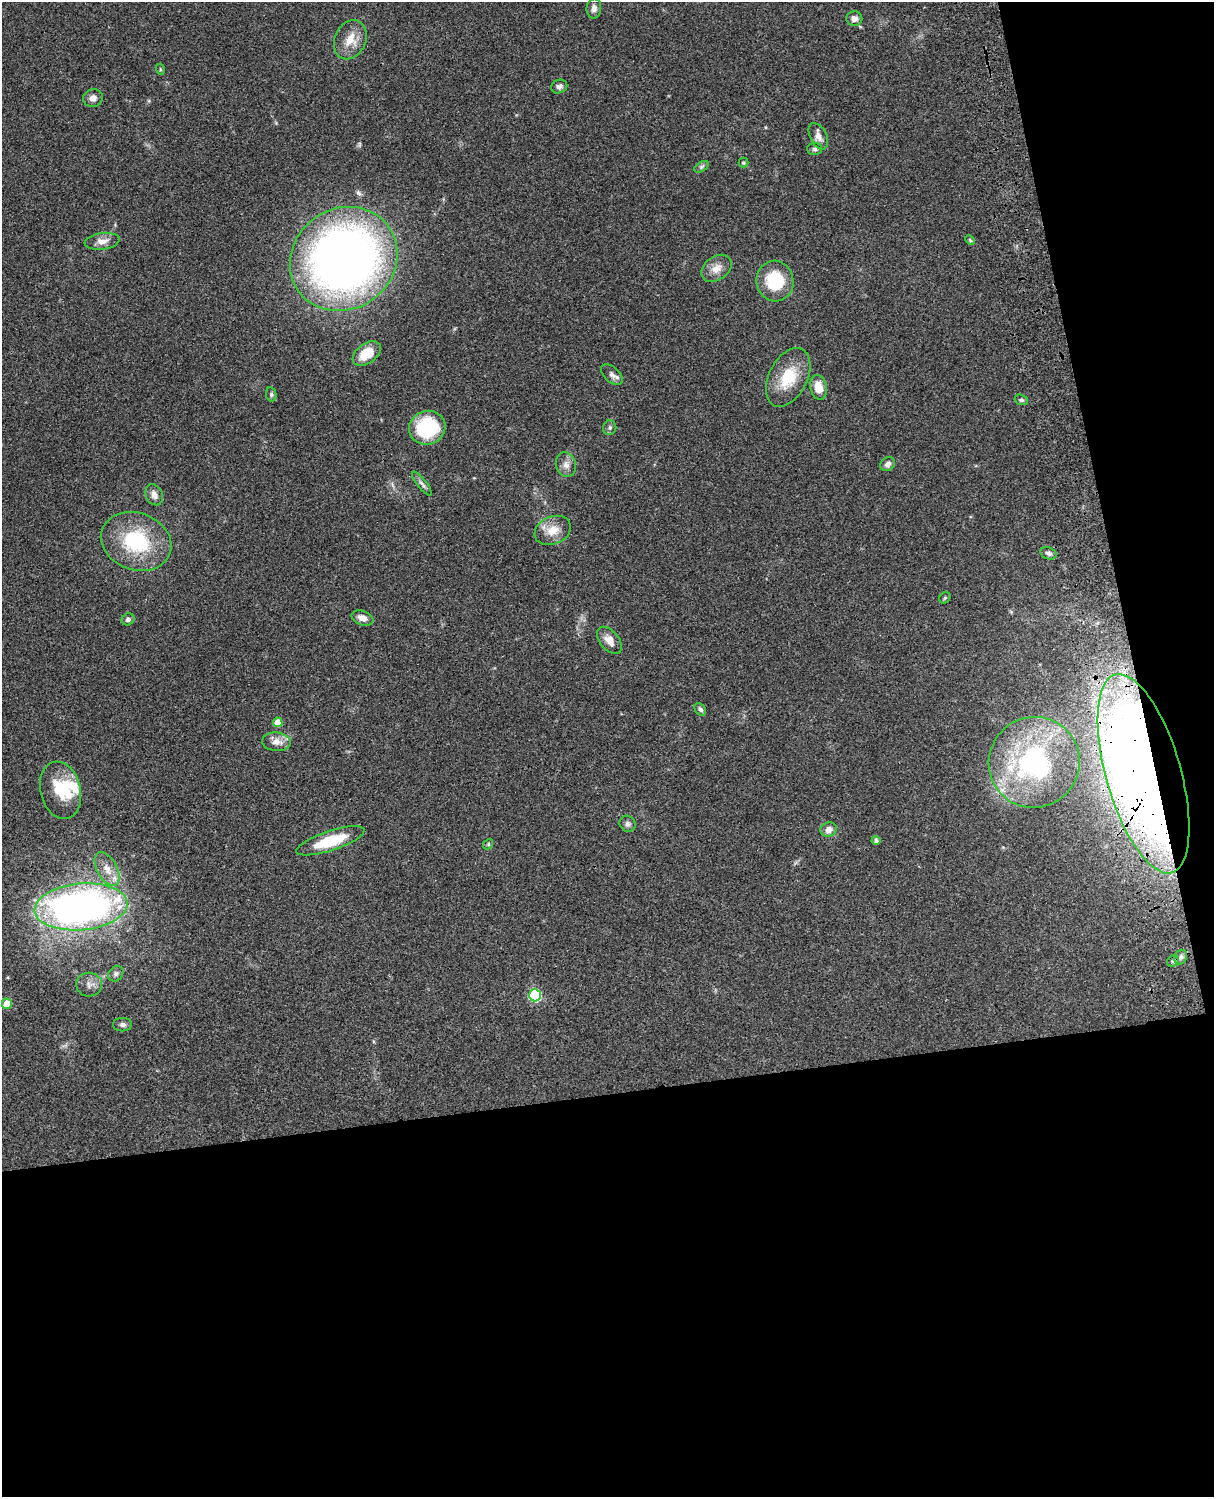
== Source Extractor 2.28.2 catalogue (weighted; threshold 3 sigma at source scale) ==
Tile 12 of 4 x 3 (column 4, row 3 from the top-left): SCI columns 3757-4968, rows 277-1771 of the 5086 x 4926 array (HDU 1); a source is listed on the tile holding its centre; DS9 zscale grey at full resolution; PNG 1216 x 1499 px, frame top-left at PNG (2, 2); each listed source drawn as its Kron ellipse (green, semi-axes under 4 px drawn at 4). Shown black and unused: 33% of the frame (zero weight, under 3 of 4 exposures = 6% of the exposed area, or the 3 px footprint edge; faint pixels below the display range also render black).
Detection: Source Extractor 2.28.2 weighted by HDU 2 'WHT'; one run over the whole footprint, this tile lists its part. Background 0.0964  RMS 0.0063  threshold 0.0285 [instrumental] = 3 sigma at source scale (4.5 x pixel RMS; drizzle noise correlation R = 1.50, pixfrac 1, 0.05/0.05 arcsec/px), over >= 5 px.
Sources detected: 56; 2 inside a brighter listed object's ellipse — not listed separately; the other 54 listed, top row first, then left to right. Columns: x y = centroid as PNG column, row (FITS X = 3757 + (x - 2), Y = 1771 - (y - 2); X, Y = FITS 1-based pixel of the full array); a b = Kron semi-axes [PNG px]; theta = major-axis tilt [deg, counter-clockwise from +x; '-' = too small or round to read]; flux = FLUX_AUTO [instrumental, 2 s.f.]
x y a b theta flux
594 8 10 7 85 2.6
854 19 8 7 - 3.1
350 40 20 15 65 11
160 69 5 3 - 0.68
559 86 8 6 23 2.1
93 98 10 9 - 3.3
818 136 14 8 -63 4
815 149 7 6 - 1.4
743 163 5 5 - 0.99
701 167 8 4 32 1.3
970 240 5 4 - 0.77
102 241 17 8 7 5.1
344 259 55 50 36 480
716 268 17 11 36 6.7
775 281 20 18 -81 30
367 354 16 10 36 14
612 374 13 7 -43 3
788 377 31 19 63 23
818 387 12 8 -78 8.8
271 394 7 5 -77 1.3
1021 400 7 5 -20 1.2
427 428 18 16 21 48
610 428 7 6 - 1.6
888 464 8 6 41 2.9
566 465 12 10 -73 4.2
422 484 15 4 -51 2.1
154 495 11 8 -64 3.7
553 530 19 13 23 9.8
136 541 36 28 -20 49
1048 553 8 6 -22 1.8
945 598 6 5 - 0.87
362 618 11 7 -20 4.4
128 619 6 5 - 1.9
609 640 16 9 -51 6.3
700 709 7 5 -53 1.6
278 722 5 4 - 8.3
276 742 14 9 -5 5.6
1034 762 46 45 - 100
1143 774 103 37 -74 690
61 790 29 20 -76 21
628 824 8 7 - 1.9
829 829 8 7 - 4.5
330 841 36 10 18 24
876 841 4 4 - 1.3
488 844 5 4 - 0.86
107 869 18 10 -61 7.8
81 907 47 23 5 310
1181 957 8 6 62 1.9
1173 961 6 5 - 1.2
116 974 8 7 - 2
89 985 13 12 - 4.6
535 995 6 6 - 65
7 1004 5 5 - 12
122 1025 9 7 -1 1.9
Overlapping masked pixels (flux is a lower limit): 2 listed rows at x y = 1034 762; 1143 774